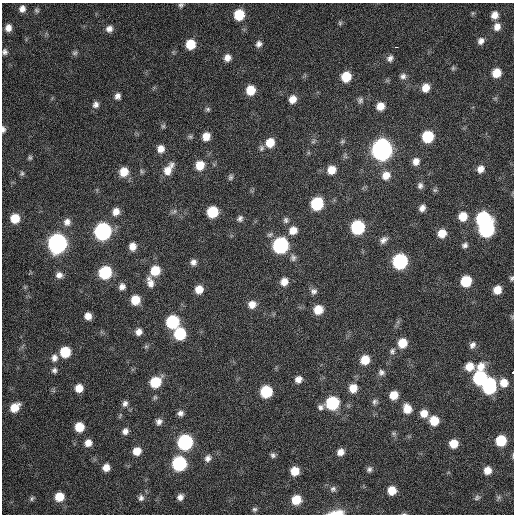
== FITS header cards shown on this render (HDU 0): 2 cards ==
NAXIS1  =                  512 / Axis length
NAXIS2  =                  512 / Axis length

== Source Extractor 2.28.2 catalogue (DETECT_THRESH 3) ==
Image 512 x 512 px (HDU 0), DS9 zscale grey, 1 PNG px = 1 image px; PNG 516 x 516 px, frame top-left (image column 1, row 512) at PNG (2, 3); no overlay
Background 124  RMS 11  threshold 34.1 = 3 sigma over >= 5 px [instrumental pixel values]
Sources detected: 153; all 153 listed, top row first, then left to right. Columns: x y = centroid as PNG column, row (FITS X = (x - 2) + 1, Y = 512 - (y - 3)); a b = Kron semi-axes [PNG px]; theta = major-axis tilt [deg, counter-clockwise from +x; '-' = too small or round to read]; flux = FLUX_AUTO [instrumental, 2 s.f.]
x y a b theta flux
181 5 7 6 - 1800
22 9 7 6 - 3900
36 10 7 6 - 1500
239 15 9 8 - 24000
495 15 8 7 - 5900
340 23 6 6 - 1300
497 27 9 8 - 5600
8 28 7 6 - 4800
109 29 9 8 - 4400
481 41 9 7 48 3800
190 44 8 8 - 17000
259 44 9 7 49 3300
396 47 3 2 - 4500
5 52 7 6 - 2300
75 53 8 6 34 1900
227 58 7 7 - 5100
390 58 9 8 - 3100
453 68 5 5 - 1400
496 73 8 8 - 13000
403 76 8 7 - 2900
346 77 8 7 - 20000
426 88 8 7 - 8800
250 90 8 7 - 14000
118 96 8 7 - 3400
292 99 8 7 - 6600
360 100 9 7 76 2300
96 105 8 8 - 3400
380 106 8 8 - 8100
208 109 6 5 - 1500
163 126 6 6 - 1400
3 129 8 5 -84 2300
206 136 8 7 - 8100
190 137 7 5 -42 1500
428 137 8 8 - 35000
313 141 7 4 44 1300
342 141 7 5 44 1400
270 143 9 8 - 13000
261 148 9 7 88 2300
161 149 8 7 - 6100
382 150 10 9 - 450000
30 158 6 6 - 1500
416 161 9 8 - 5100
200 165 9 8 - 14000
168 169 15 8 59 9700
481 169 9 8 - 5300
331 170 9 8 - 9600
124 172 9 9 - 12000
22 173 7 5 58 1500
386 175 10 9 - 8100
230 177 8 6 74 1900
420 186 8 7 - 2800
435 190 6 6 - 1400
317 204 9 8 - 48000
422 208 7 6 - 4200
174 211 9 5 34 2000
116 212 8 7 - 6400
212 212 8 8 - 29000
463 216 9 9 - 12000
15 218 8 8 - 16000
240 219 8 7 - 2500
483 219 9 8 - 93000
286 220 8 7 - 2300
67 222 10 9 - 4700
358 227 9 8 - 74000
486 229 10 9 - 120000
293 230 10 8 38 8300
103 231 9 9 - 200000
442 233 8 8 - 10000
383 240 10 7 41 3600
57 243 10 9 - 340000
280 245 9 9 - 130000
465 245 8 7 - 2500
132 246 7 7 - 6600
293 258 9 8 - 2900
400 261 9 9 - 110000
193 262 7 7 - 3600
155 271 9 9 - 17000
105 272 9 8 - 55000
59 275 9 8 - 4200
512 278 6 5 - 1500
466 281 8 7 - 28000
150 282 14 8 -73 5900
284 282 8 8 - 7500
122 287 7 6 - 3900
199 289 8 7 - 9100
497 290 8 7 - 9800
314 291 9 8 - 3000
135 300 8 8 - 14000
252 304 9 8 - 6800
318 310 8 8 - 14000
88 316 7 6 - 6000
172 322 9 8 - 58000
139 332 8 7 - 4600
180 334 9 8 - 42000
402 343 9 8 - 14000
472 345 9 7 57 3400
146 346 6 5 - 1400
392 351 9 7 61 2600
65 352 8 7 - 27000
54 358 10 8 83 4600
365 360 9 8 - 13000
469 366 9 8 - 11000
481 366 12 10 60 9000
54 370 8 7 - 2400
381 372 8 8 - 2900
513 372 3 2 - 23000
480 378 9 8 - 81000
298 379 8 7 - 4900
155 382 9 8 - 28000
504 383 9 9 - 9900
489 386 11 8 82 89000
79 388 8 7 - 8800
353 388 9 8 - 10000
266 392 8 8 - 40000
393 395 8 7 - 11000
155 397 7 6 - 1400
375 402 8 7 - 2300
332 403 9 8 - 62000
125 404 9 7 71 3200
15 407 10 8 43 13000
320 407 8 8 - 2800
407 409 10 9 - 10000
180 413 7 7 - 3200
424 413 9 8 - 8000
434 421 8 8 - 16000
159 422 8 7 - 3500
79 427 8 7 - 16000
125 431 8 7 - 3800
394 433 7 6 - 1500
501 441 8 7 - 28000
185 442 9 9 - 120000
88 443 8 7 - 6500
454 443 7 7 - 11000
137 451 8 8 - 9100
340 452 8 7 - 5700
273 455 7 6 - 2200
208 458 10 8 52 3800
179 464 9 9 - 91000
106 468 7 7 - 7200
369 469 8 7 - 2500
487 470 7 7 - 7500
295 471 8 7 - 12000
333 489 9 8 - 2700
392 490 8 7 - 12000
59 497 8 8 - 15000
180 497 7 6 - 3600
499 497 7 4 71 1400
32 498 7 5 60 1600
141 498 9 7 84 2900
477 498 8 6 30 1900
296 500 8 8 - 18000
254 509 7 6 - 1700
336 512 23 7 6 9500
At the frame edge (FLAGS 8, measured only in part): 8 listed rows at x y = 181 5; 5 52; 3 129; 512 278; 513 372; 501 441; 392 490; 336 512